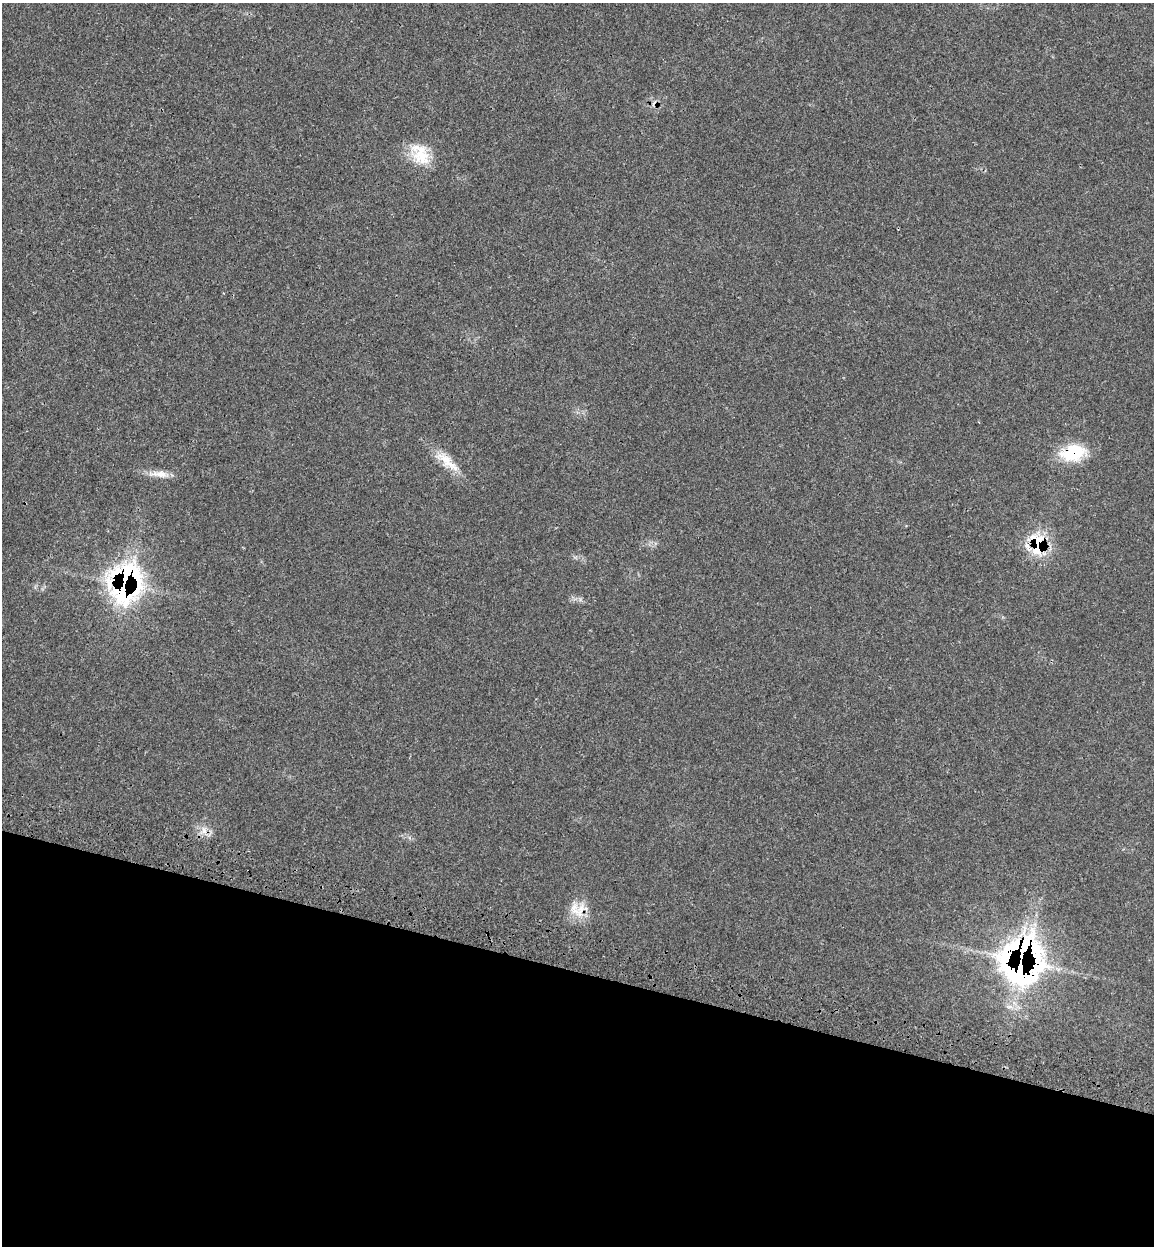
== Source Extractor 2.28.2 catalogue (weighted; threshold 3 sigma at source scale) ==
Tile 15 of 4 x 4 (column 3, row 4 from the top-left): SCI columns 2505-3656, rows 92-1335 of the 5140 x 5154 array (HDU 1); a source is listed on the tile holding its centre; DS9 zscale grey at full resolution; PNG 1156 x 1248 px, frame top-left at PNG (2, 3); no overlay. Shown black and unused: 22% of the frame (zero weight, under 3 of 4 exposures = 8% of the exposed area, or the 3 px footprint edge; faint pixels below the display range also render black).
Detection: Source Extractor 2.28.2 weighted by HDU 2 'WHT'; one run over the whole footprint, this tile lists its part. Background 0.0232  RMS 0.0034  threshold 0.0153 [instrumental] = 3 sigma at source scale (4.5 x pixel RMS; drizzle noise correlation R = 1.50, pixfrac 1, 0.05/0.05 arcsec/px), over >= 5 px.
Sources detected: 11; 1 cosmic-ray / hot-pixel residue — not listed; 1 inside a brighter listed object's ellipse — not listed separately; the other 9 listed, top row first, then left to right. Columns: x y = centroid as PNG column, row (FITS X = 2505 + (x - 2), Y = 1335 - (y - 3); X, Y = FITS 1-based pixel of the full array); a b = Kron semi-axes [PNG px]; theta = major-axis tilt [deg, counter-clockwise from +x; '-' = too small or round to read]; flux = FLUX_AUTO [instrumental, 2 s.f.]
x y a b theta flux
420 154 32 21 -56 10
1073 453 30 18 9 15
447 461 42 12 -41 7.3
159 474 27 8 -3 3.9
1038 544 28 19 -81 16
125 583 28 24 77 89
204 831 15 6 -78 2.3
580 910 26 12 68 6
1021 961 30 28 77 170
Overlapping masked pixels (flux is a lower limit): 5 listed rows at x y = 1073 453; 1038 544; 125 583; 580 910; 1021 961